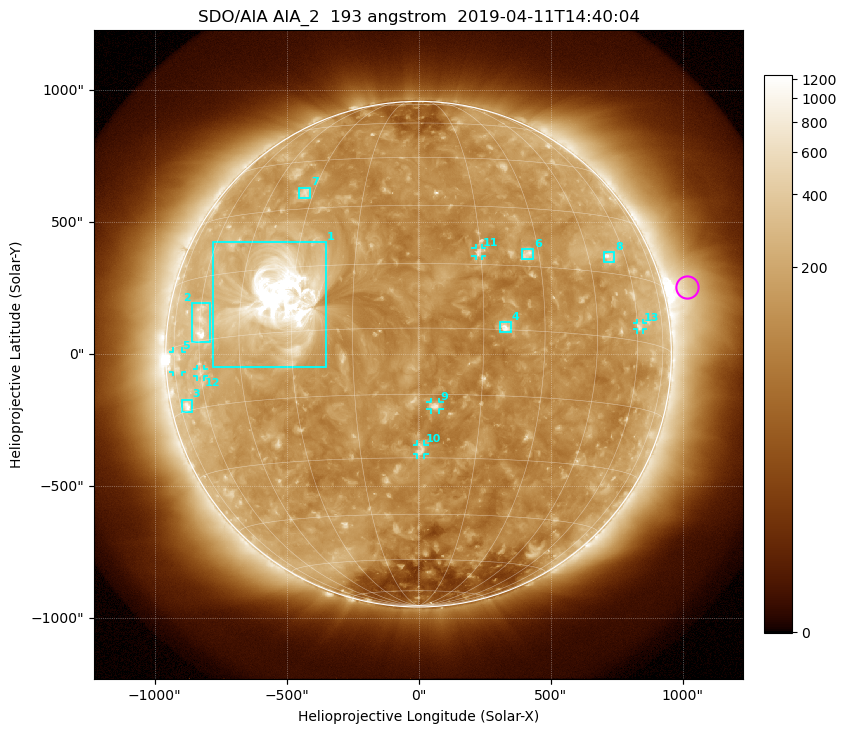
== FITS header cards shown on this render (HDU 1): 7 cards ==
TELESCOP= 'SDO/AIA'
INSTRUME= 'AIA_2'
WAVELNTH=                  193
WAVEUNIT= 'angstrom'
DATE-OBS= '2019-04-11T14:40:04.84'
CTYPE1  = 'HPLN-TAN'
CTYPE2  = 'HPLT-TAN'

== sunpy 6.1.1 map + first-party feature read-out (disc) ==
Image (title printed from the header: SDO/AIA AIA_2  193 angstrom  2019-04-11T14:40:04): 1024 x 1024 px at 2.4 arcsec/px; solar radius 958 arcsec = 399 px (full disc in frame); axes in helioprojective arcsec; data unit not stated in the header (colour bar unlabelled)
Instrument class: DISC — disc imager (sunpy class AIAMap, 193 A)
Bright regions (active regions / flare kernels): reference = the median radial profile (limb darkening/brightening removed); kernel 9 px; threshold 5 sigma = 217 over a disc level ~130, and >= 1.15x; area >= 12 px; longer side >= 10 px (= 24 arcsec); searched inside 0.97 R_sun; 13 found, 13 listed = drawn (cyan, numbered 1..; 6 of them under ~33 arcsec drawn as corner ticks so the feature stays visible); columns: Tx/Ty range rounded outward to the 5 arcsec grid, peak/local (2 s.f.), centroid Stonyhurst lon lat
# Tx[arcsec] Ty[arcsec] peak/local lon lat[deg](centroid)
1 -780..-350 -50..425 31 -33 +8
2 -860..-790 45..195 8.2 -59 +4
3 -900..-860 -220..-170 5 -70 -14
4 310..350 85..120 6.8 +20 +1
5 -930..-895 -70..10 2.7 -73 -3
6 390..435 360..400 4.6 +27 +18
7 -450..-410 590..630 4.1 -33 +35
8 700..745 345..390 4.4 +53 +19
9 45..80 -210..-180 5.2 +4 -18
10 -5..25 -380..-340 4 +1 -28
11 215..240 370..400 4 +15 +18
12 -840..-810 -85..-55 2.9 -60 -7
13 825..850 90..120 3 +61 +3
Off-limb structures (1.02-1.3 R_sun): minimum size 162 px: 5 found; the strongest spans PA ~260..325 deg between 1.02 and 1.3 R_sun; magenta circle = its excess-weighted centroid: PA ~285 deg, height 1.09 R_sun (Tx ~1015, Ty ~255 arcsec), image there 3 x the reference